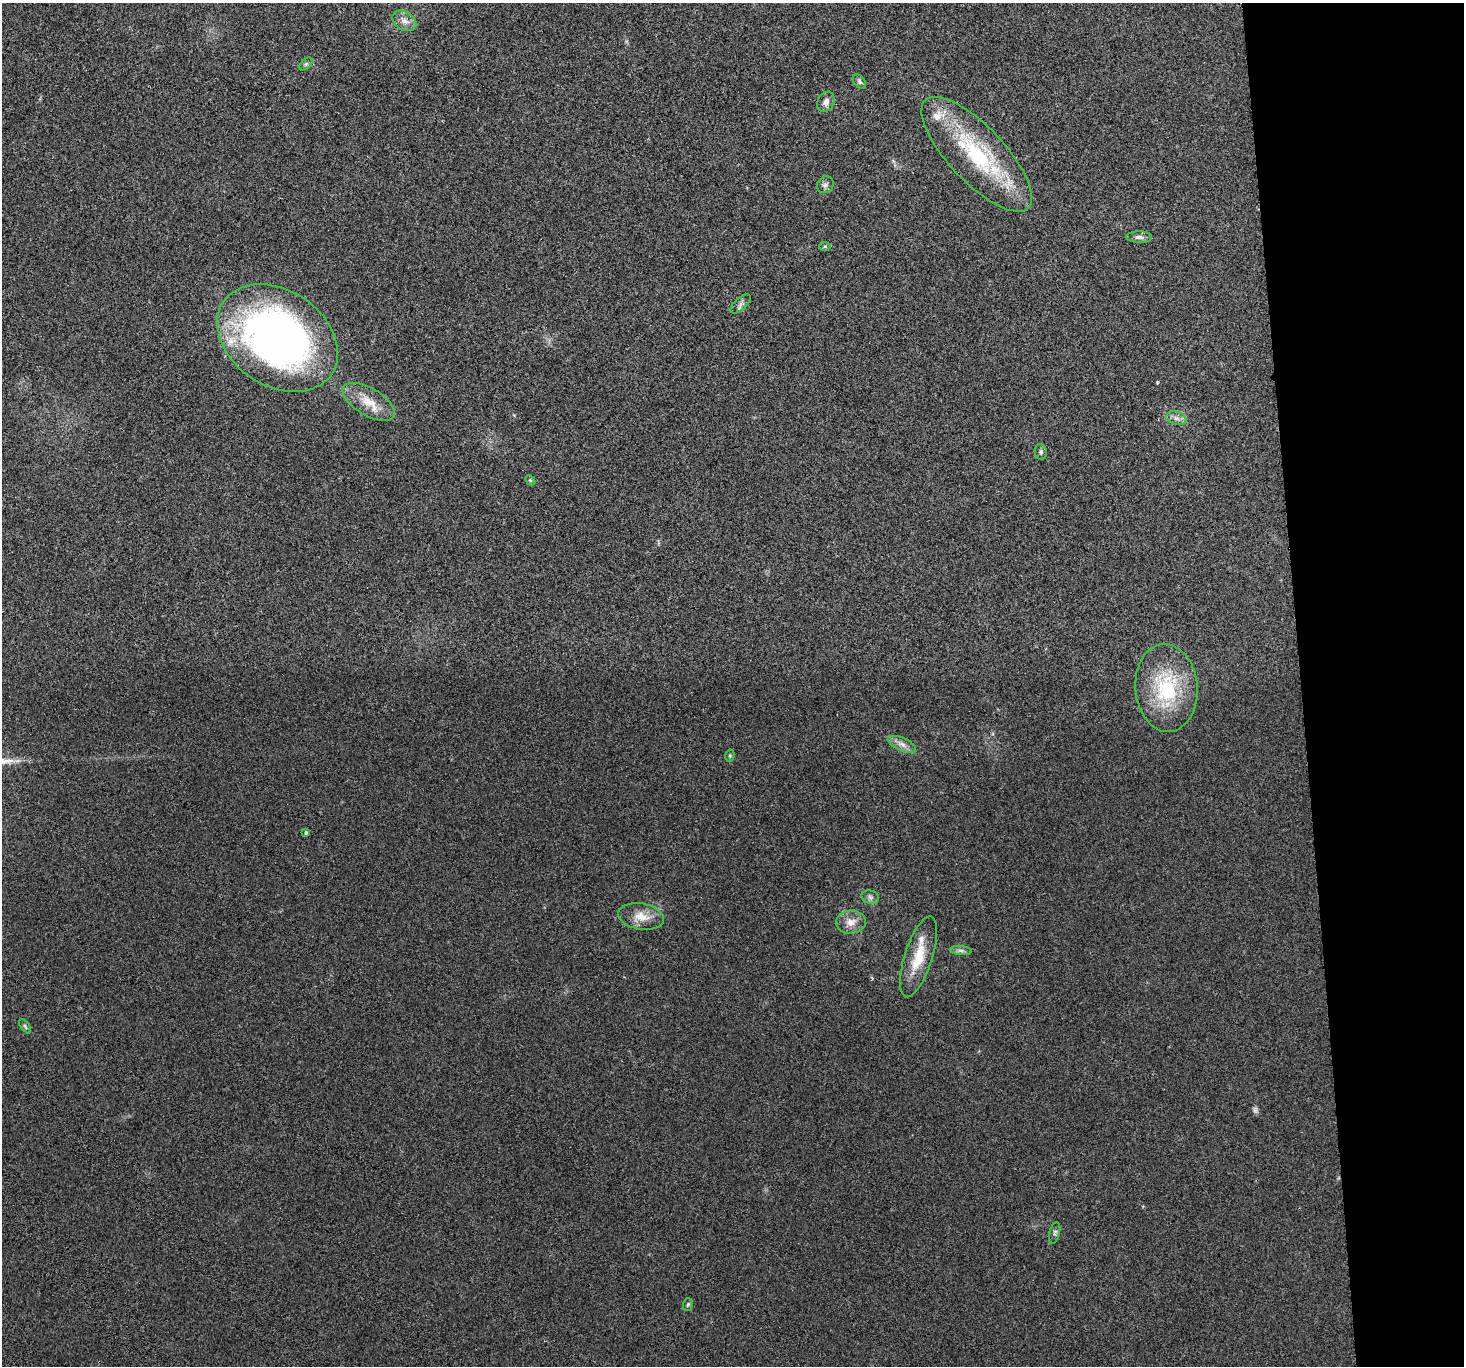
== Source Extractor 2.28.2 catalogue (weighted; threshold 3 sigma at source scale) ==
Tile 6 of 3 x 3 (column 3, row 2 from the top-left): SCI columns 2927-4388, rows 1496-2859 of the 4390 x 4373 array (HDU 1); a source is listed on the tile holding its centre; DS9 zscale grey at full resolution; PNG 1466 x 1368 px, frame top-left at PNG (2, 3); each listed source drawn as its Kron ellipse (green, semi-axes under 4 px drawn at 4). Shown black and unused: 11% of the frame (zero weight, under 3 of 4 exposures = <1% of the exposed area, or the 3 px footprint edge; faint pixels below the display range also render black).
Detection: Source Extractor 2.28.2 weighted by HDU 2 'WHT'; one run over the whole footprint, this tile lists its part. Background 0.0199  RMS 0.006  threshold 0.0269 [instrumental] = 3 sigma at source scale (4.5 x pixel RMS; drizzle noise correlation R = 1.50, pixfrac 1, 0.05/0.05 arcsec/px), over >= 5 px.
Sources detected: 29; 1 too faint to see at this stretch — neither listed nor drawn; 2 inside a brighter listed object's ellipse — not listed separately; the other 26 listed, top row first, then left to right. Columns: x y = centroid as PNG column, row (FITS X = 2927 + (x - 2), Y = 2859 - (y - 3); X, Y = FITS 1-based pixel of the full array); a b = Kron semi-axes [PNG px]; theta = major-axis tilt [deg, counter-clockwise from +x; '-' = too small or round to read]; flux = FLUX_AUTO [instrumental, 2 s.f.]
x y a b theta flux
404 21 13 9 -32 4.2
306 64 8 4 45 1.2
859 81 8 5 -51 1.3
826 102 11 8 63 3.1
977 154 75 27 -46 68
825 185 9 7 44 2
1139 237 13 5 -1 2.4
825 246 6 4 -2 0.71
741 304 12 6 42 2.4
278 338 65 47 -34 310
369 402 29 13 -31 13
1176 418 10 6 -18 2.7
1041 452 8 6 -80 1.4
530 480 6 4 -44 0.9
1166 688 44 31 -86 48
902 744 15 6 -23 3.9
730 755 6 4 79 0.77
306 833 4 4 - 1.3
870 897 9 6 -17 1.9
641 917 23 13 -10 9.7
851 922 15 11 4 6.2
961 951 11 4 -5 1.9
918 957 42 14 72 18
25 1026 8 4 -55 1.1
1055 1233 11 5 76 1.4
688 1304 6 5 - 0.96